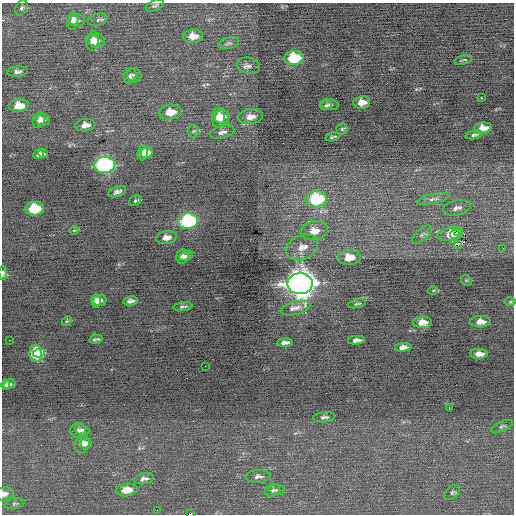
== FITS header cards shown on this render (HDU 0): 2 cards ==
NAXIS1  =                  512 / Axis length
NAXIS2  =                  512 / Axis length

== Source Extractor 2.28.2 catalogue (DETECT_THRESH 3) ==
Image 512 x 512 px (HDU 0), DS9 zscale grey, 1 PNG px = 1 image px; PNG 516 x 516 px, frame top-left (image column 1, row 512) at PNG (2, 3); each listed source drawn as its Kron ellipse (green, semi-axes under 4 px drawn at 4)
Background -0.0733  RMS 0.72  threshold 2.16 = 3 sigma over >= 5 px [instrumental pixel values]
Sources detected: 100; all 100 listed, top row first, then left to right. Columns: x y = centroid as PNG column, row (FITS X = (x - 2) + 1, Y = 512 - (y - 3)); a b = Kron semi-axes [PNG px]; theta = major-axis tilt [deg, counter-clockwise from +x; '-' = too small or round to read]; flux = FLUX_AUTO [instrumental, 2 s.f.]
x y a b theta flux
155 6 9 5 21 110
21 8 8 5 64 120
77 20 8 6 -3 200
98 20 10 6 16 130
73 21 8 5 79 230
193 36 10 7 5 500
92 41 9 6 85 300
96 41 8 7 - 260
229 43 11 5 14 130
294 58 9 7 5 2300
463 60 9 3 13 49
249 66 11 8 -13 200
17 71 10 5 6 160
134 75 7 7 - 120
130 76 7 6 - 120
481 98 2 2 - 360
362 102 8 6 9 410
330 104 9 5 -10 110
326 105 6 4 5 79
19 106 10 6 5 760
170 112 11 7 5 660
222 117 7 7 - 430
251 117 12 7 8 400
218 118 10 6 89 450
39 120 8 6 70 210
43 120 7 6 - 170
85 125 10 6 7 310
483 128 9 5 10 480
342 129 5 5 - 87
193 131 6 6 - 86
222 132 12 6 14 190
474 135 9 3 11 110
333 137 7 2 14 66
147 152 6 5 - 490
143 153 7 5 82 630
38 154 5 4 - 170
43 154 5 4 - 89
105 165 10 8 3 12000
117 192 9 5 20 170
316 199 11 8 9 3800
433 199 17 4 13 200
135 201 6 5 - 75
457 208 14 7 12 250
34 209 9 7 5 1900
188 221 10 7 8 6800
74 230 5 3 - 42
314 231 14 9 9 570
458 231 3 2 - 160
450 234 13 6 12 490
455 234 5 4 - 240
422 235 12 5 43 170
166 238 10 6 9 310
458 245 4 3 - 3900
302 247 17 12 25 600
503 248 3 2 - 53
186 256 7 5 10 170
182 257 7 6 - 200
349 257 11 7 5 780
3 273 7 4 -89 130
466 280 6 4 -44 60
300 284 12 10 2 58000
433 291 5 3 - 42
100 300 6 5 - 230
96 301 7 4 87 250
130 301 7 4 8 170
510 302 6 4 1 66
357 304 9 3 12 72
183 307 9 3 7 86
296 308 15 6 14 310
67 321 5 4 - 63
422 322 9 6 2 420
480 322 10 6 1 350
96 339 7 3 12 82
9 340 2 2 - 28
356 340 8 4 5 190
285 343 8 3 6 200
403 347 8 4 2 260
39 353 6 4 8 1800
35 354 8 6 -86 2700
479 354 9 5 -1 310
205 366 2 2 - 110
9 384 6 4 7 120
6 385 5 4 - 100
449 408 2 2 - 200
324 417 11 5 7 140
502 426 11 4 24 110
82 430 7 5 -21 130
78 431 8 7 - 180
86 443 5 5 - 180
82 444 9 7 68 330
258 476 12 6 2 200
144 479 10 5 12 180
127 490 10 6 8 530
272 490 8 6 23 130
277 490 8 5 -8 110
452 492 9 5 43 110
4 494 9 6 11 230
15 504 10 5 12 100
157 510 3 2 - 38
190 514 4 2 - 2000
At the frame edge (FLAGS 8, measured only in part): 3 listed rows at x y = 3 273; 4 494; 190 514